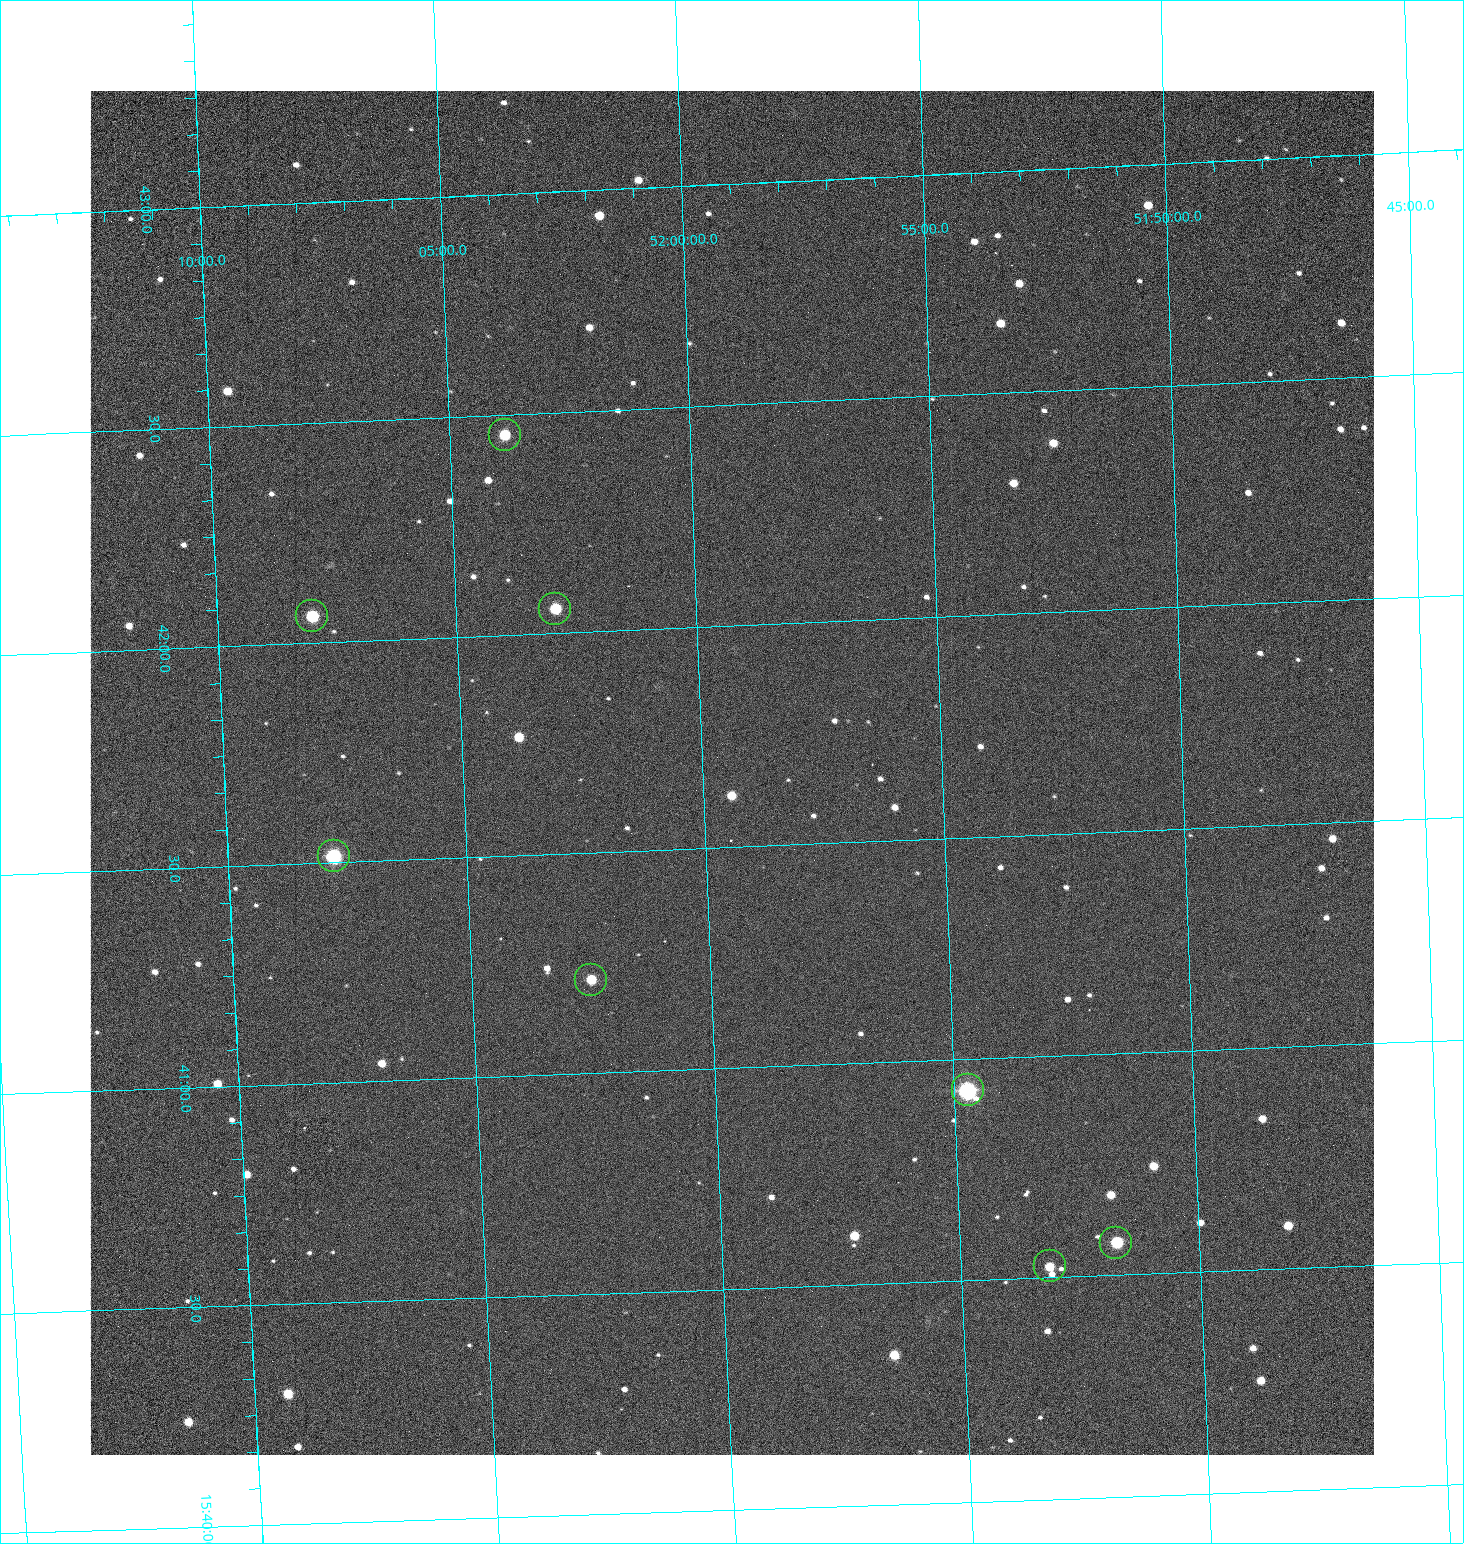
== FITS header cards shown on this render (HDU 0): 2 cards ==
NAXIS1  =                 1284 /fastest changing axis
NAXIS2  =                 1364 /next to fastest changing axis

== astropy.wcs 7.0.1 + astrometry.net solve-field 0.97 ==
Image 1284 x 1364 px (HDU 0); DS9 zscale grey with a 90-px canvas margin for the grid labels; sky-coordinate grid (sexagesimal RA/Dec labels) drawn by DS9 from the SOLVED WCS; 8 Tycho-2 reference stars matched to detected sources circled (green)
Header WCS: RA---TAN/DEC--TAN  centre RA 15:41:40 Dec +51:59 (235.42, +51.99 deg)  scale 1.26 arcsec/px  FOV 26.9' x 28.5'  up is +92 deg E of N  parity flipped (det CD > 0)
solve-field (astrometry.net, Tycho-2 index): VERIFIED the header's WCS against the Tycho-2 star catalogue (8 matches, 0 conflicts) and refined it, rather than solving blind
Solved WCS: RA---TAN-SIP/DEC--TAN-SIP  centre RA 15:41:40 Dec +51:59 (235.42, +51.99 deg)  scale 1.25 arcsec/px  FOV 26.8' x 28.5'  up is +92 deg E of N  parity flipped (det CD > 0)
The solver's refit moves the header's centre by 0.67 arcsec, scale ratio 0.9974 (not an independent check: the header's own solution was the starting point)
Tycho-2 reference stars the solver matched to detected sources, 8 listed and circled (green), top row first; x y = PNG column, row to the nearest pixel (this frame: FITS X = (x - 90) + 1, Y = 1364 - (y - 91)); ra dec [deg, ICRS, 3 dp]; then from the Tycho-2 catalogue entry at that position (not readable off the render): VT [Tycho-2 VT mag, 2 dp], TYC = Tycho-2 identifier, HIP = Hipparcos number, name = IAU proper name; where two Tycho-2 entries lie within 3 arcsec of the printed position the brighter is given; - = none
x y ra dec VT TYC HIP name
505 435 235.614 +52.064 11.61 3489-1132-1 - -
555 609 235.514 +52.049 11.19 3489-1407-1 - -
312 616 235.515 +52.133 11.12 3489-1380-1 - -
334 856 235.378 +52.130 9.31 3489-1322-1 76850 -
591 980 235.303 +52.042 11.52 3489-958-1 - -
968 1090 235.232 +51.912 9.59 3489-824-1 - -
1116 1243 235.143 +51.862 10.97 3489-1016-1 - -
1050 1266 235.131 +51.886 12.29 3489-908-1 - -